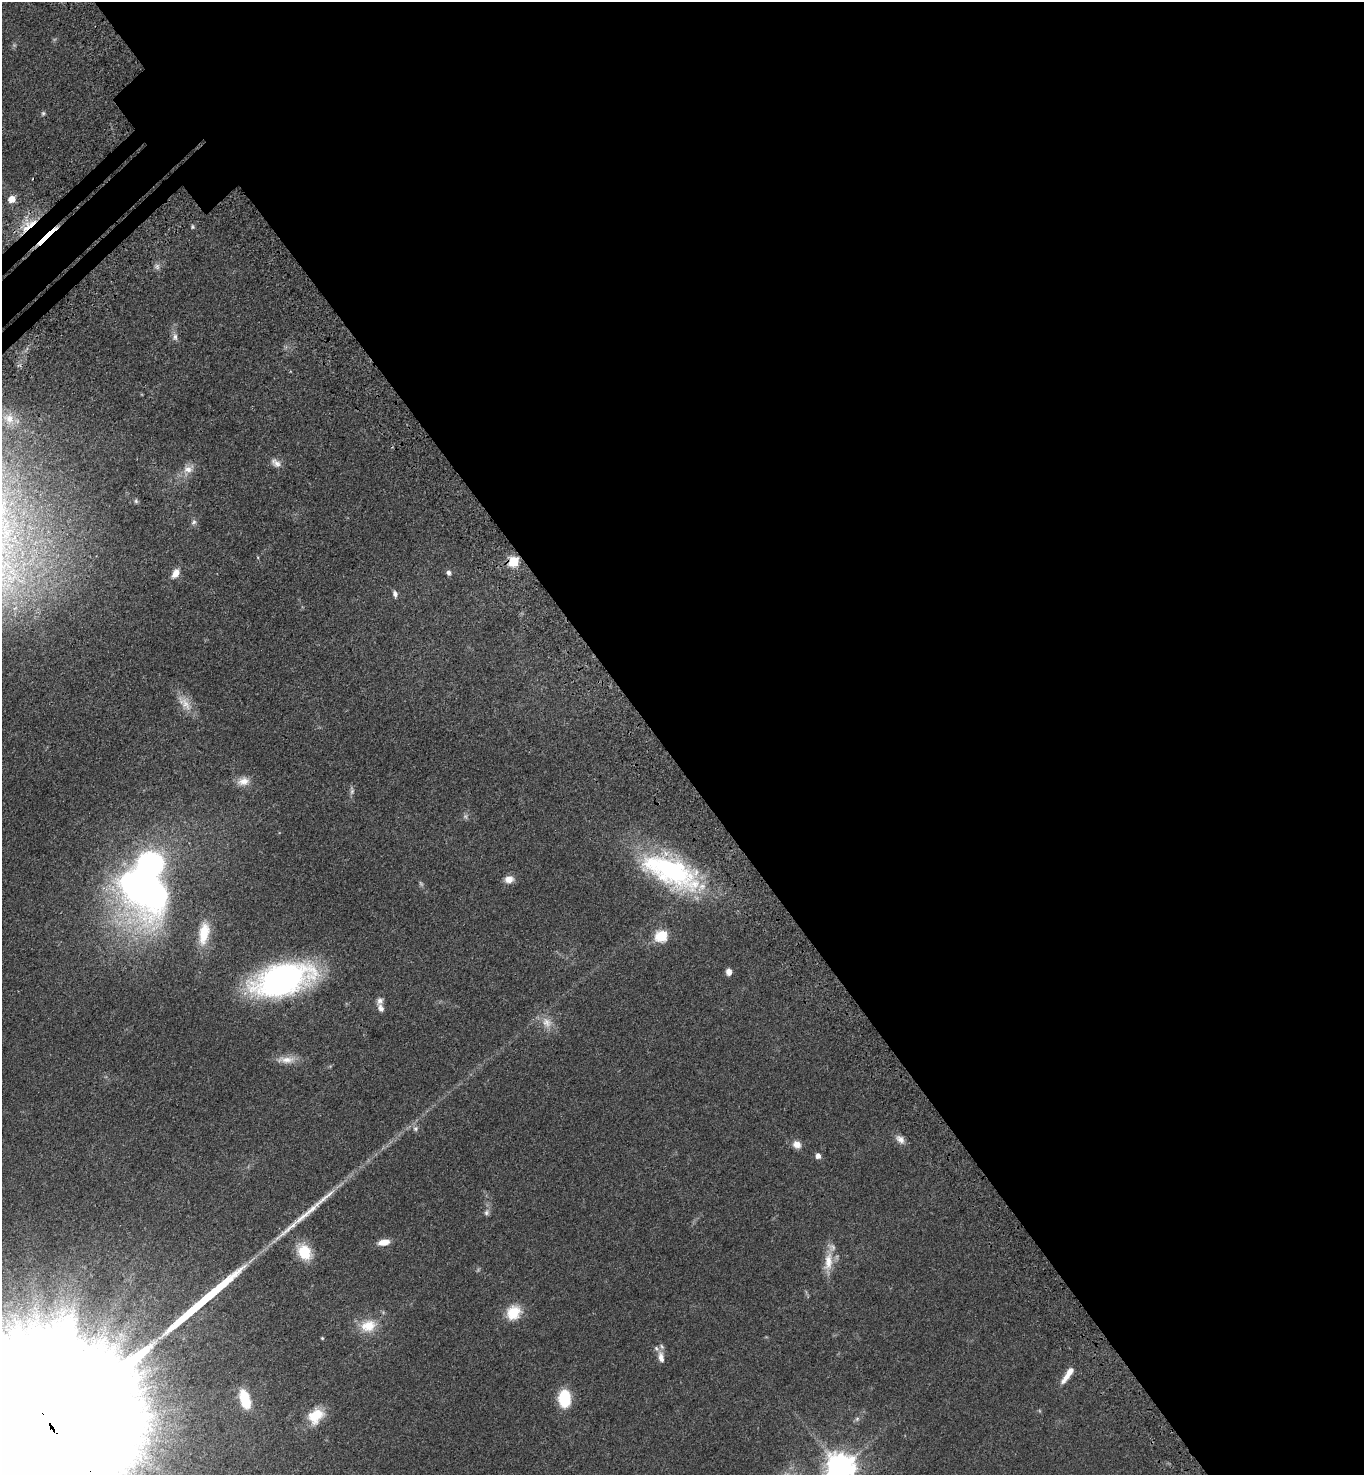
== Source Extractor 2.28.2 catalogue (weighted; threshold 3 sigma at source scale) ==
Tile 8 of 4 x 4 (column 4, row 2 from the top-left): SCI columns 4337-5698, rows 3046-4518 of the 6090 x 6092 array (HDU 1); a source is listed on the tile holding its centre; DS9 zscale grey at full resolution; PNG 1366 x 1477 px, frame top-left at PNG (2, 2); no overlay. Shown black and unused: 53% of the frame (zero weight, under 3 of 4 exposures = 6% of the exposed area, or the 3 px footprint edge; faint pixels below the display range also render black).
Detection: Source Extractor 2.28.2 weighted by HDU 2 'WHT'; one run over the whole footprint, this tile lists its part. Background 0.0438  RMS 0.0052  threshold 0.0233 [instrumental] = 3 sigma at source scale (4.5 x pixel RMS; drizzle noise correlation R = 1.50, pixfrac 1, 0.05/0.05 arcsec/px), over >= 5 px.
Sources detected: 65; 5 too faint to see at this stretch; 1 inside a brighter object's white glare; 1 cosmic-ray / hot-pixel residue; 5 long thin detections or spike segments (spike, bleed or trail) — not listed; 4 inside a brighter listed object's ellipse — not listed separately; the other 49 listed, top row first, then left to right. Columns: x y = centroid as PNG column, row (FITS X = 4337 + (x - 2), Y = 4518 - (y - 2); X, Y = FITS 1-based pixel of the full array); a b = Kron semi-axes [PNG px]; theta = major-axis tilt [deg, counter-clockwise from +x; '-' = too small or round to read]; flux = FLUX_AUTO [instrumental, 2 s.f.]
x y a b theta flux
43 113 6 5 - 0.91
12 199 5 5 - 9.1
192 227 5 5 - 0.78
27 228 23 18 69 16
157 267 9 8 - 1.8
175 337 12 8 86 2.3
9 418 16 13 -35 6.1
276 463 15 9 -35 3.4
188 469 19 13 45 5.9
136 501 7 5 -88 0.96
194 522 9 7 65 1.6
258 557 5 3 - 0.47
513 562 6 5 - 35
175 573 12 7 57 4.7
449 573 6 5 - 1.6
395 594 9 6 -73 1.7
185 703 29 13 -53 8.1
243 781 16 11 9 5.3
352 790 13 5 -84 1.6
672 871 72 31 -26 94
509 879 11 9 8 4.2
146 889 45 36 -56 300
204 933 30 13 81 14
662 936 6 6 - 48
729 972 7 6 - 3
282 980 42 21 16 200
381 1008 11 7 -59 2.3
547 1022 17 14 -40 6.7
286 1060 27 9 0 6.2
415 1128 8 7 - 1.7
900 1139 14 9 -41 3.4
797 1144 10 9 - 3.8
818 1156 5 5 - 3
325 1197 44 6 39 9.3
487 1212 9 7 65 1.6
384 1242 14 7 11 5.7
304 1252 20 14 -56 15
828 1262 34 11 84 9.5
513 1313 18 16 45 12
368 1326 24 17 17 12
121 1335 12 9 77 5
322 1338 4 4 - 0.56
661 1357 15 7 -81 3.7
1067 1375 23 6 56 6.5
564 1398 17 11 -89 22
245 1399 19 9 -73 19
316 1415 18 14 48 15
857 1419 7 6 - 1.3
841 1467 9 9 - 810
Overlapping masked pixels (flux is a lower limit): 2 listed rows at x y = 27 228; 513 562
Isophote crosses this tile's border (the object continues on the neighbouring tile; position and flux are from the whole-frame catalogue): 1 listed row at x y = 841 1467